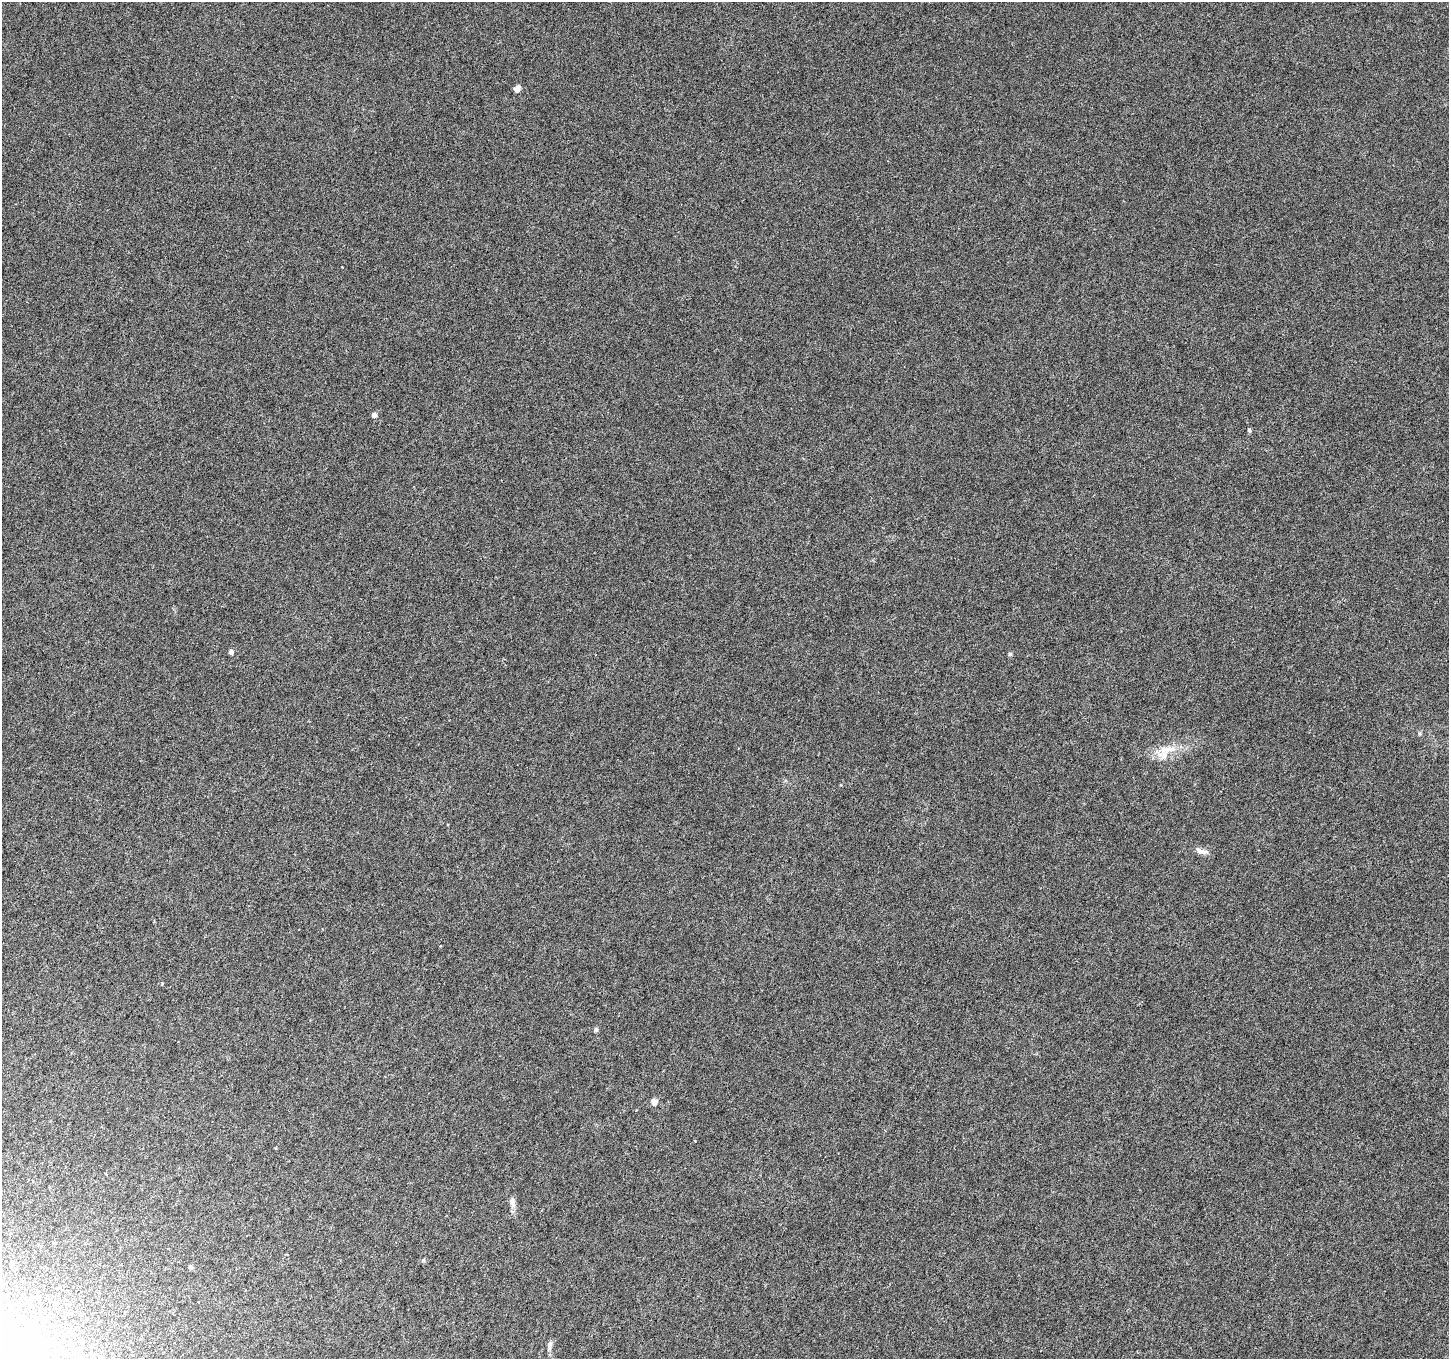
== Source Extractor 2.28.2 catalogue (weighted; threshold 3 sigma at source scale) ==
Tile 7 of 4 x 4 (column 3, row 2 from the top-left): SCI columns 2910-4356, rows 2975-4331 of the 5807 x 5897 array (HDU 1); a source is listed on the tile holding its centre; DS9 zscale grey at full resolution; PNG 1451 x 1361 px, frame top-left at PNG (2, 2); no overlay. Nothing masked; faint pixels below the display range render black.
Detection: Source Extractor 2.28.2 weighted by HDU 2 'WHT'; one run over the whole footprint, this tile lists its part. Background 4.51e-05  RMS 0.0013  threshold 0.0052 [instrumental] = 3 sigma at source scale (4.09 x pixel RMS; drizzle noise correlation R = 1.36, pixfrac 0.8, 0.0396/0.0396 arcsec/px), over >= 5 px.
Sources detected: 18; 1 inside a brighter listed object's ellipse — not listed separately; the other 17 listed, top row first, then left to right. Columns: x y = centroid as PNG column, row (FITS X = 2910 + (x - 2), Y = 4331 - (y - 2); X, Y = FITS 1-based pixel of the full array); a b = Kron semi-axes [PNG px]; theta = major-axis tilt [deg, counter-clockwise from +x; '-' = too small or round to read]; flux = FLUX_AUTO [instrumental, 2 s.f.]
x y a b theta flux
517 89 7 6 - 0.43
374 415 5 4 - 0.58
1249 430 6 4 -74 0.17
231 652 5 5 - 0.31
1010 654 5 5 - 0.17
1420 734 6 3 -72 0.15
1167 749 28 8 6 1.7
1201 851 19 6 -13 0.58
596 1029 6 5 - 0.21
654 1102 7 6 - 0.56
512 1202 13 7 -77 0.59
54 1243 4 3 - 0.14
423 1260 5 4 - 0.17
11 1264 4 4 - 0.22
190 1267 4 4 - 0.32
550 1345 13 5 82 0.4
2 1356 145 57 -27 69
Overlapping masked pixels (flux is a lower limit): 1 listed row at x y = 2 1356
Isophote crosses this tile's border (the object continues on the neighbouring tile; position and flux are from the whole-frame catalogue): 1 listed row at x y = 2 1356